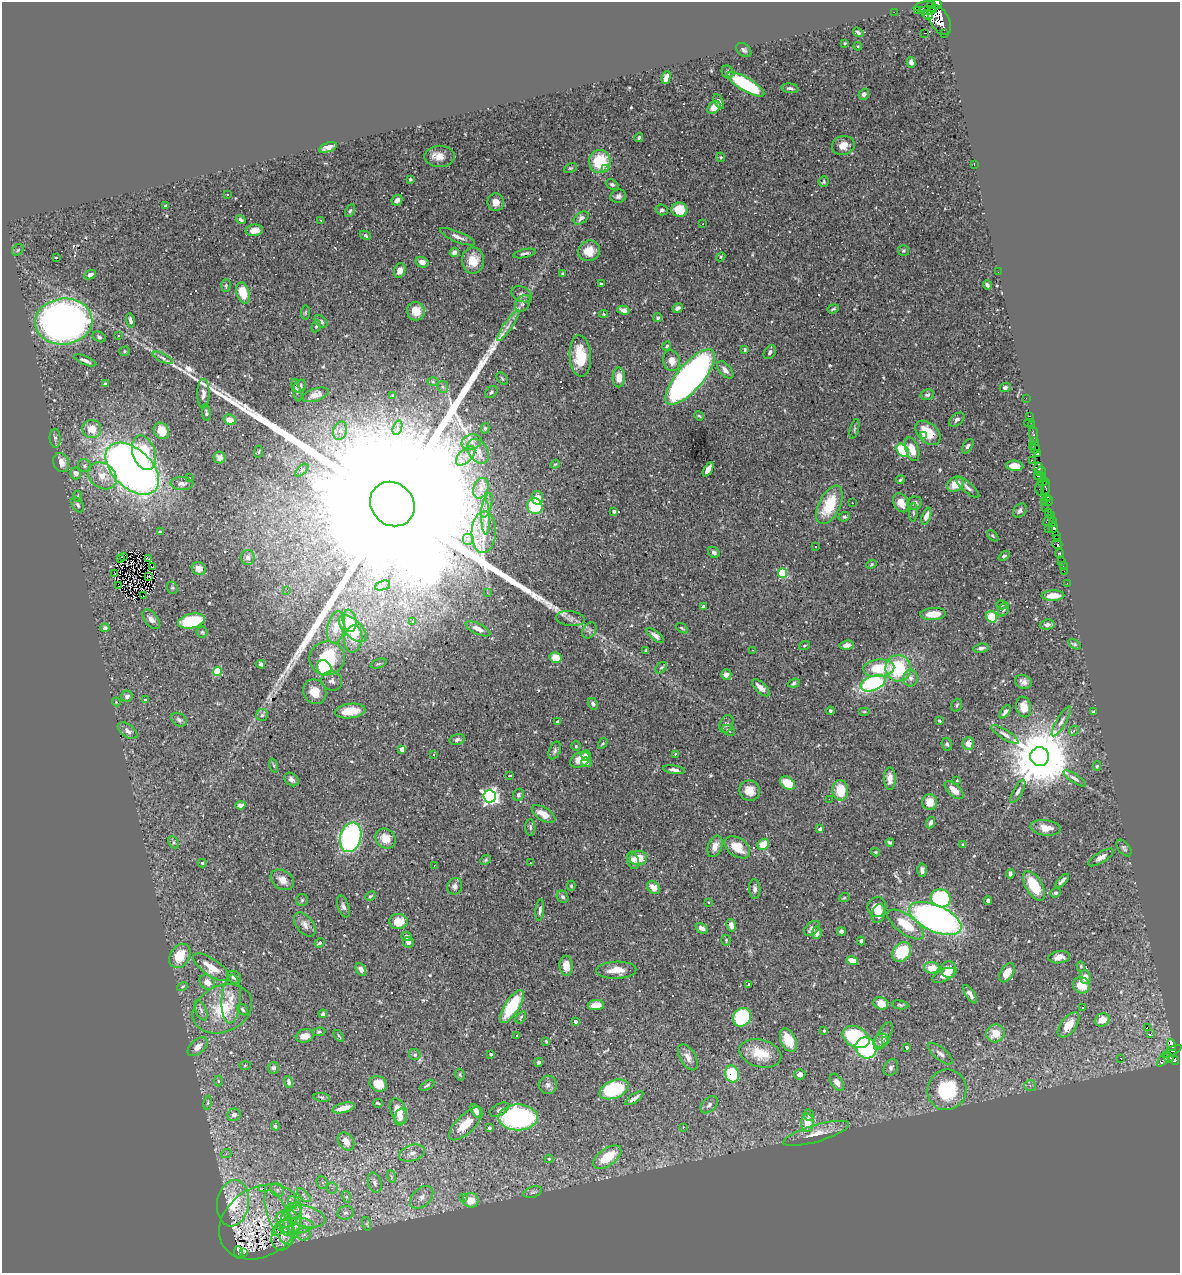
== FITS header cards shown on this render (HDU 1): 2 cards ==
NAXIS1  =                 1178
NAXIS2  =                 1271

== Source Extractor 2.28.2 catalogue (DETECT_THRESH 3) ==
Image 1178 x 1271 px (HDU 1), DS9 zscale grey, 1 PNG px = 1 image px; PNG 1182 x 1275 px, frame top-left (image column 1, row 1271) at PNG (2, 2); each listed source drawn as its Kron ellipse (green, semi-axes under 4 px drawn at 4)
Background 0.459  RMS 0.011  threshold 0.0325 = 3 sigma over >= 5 px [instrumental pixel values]
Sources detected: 582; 6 with non-positive FLUX_AUTO (blend fragments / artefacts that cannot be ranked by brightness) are neither listed nor drawn; of the other 576, the 500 brightest by FLUX_AUTO listed and drawn (76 fainter detections omitted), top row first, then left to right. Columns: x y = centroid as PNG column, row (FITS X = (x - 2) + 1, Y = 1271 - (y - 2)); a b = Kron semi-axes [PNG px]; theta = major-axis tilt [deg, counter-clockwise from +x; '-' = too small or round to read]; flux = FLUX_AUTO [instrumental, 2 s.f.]
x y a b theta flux
937 4 5 4 - 820
925 6 11 5 12 850
932 6 6 3 -73 270
917 10 2 2 - 4900
927 10 9 3 1 1100
894 12 2 2 - 4.9
928 15 5 4 - 830
939 20 17 9 -60 6000
858 32 5 3 - 1.6
924 33 3 2 - 0.77
945 34 3 2 - 100
845 43 3 3 - 0.91
858 46 4 4 - 0.76
744 50 9 5 -41 1.8
911 62 5 4 - 2.3
728 72 7 5 -63 1.8
666 78 7 4 74 4.7
746 84 21 6 -31 67
790 88 8 5 -7 2.2
864 94 5 5 - 3
719 101 8 4 -60 2.3
714 107 7 5 40 6.9
639 138 4 4 - 1.4
843 145 11 9 15 7.3
328 147 9 4 19 4.1
440 156 15 10 1 7.8
721 157 5 4 - 1.1
600 162 11 11 - 32
974 164 3 2 - 1.8
570 168 7 4 26 1
606 169 3 3 - 2.1
410 179 3 3 - 0.96
824 182 5 5 - 1.1
612 184 6 5 - 1.7
228 195 3 3 - 1.3
618 196 8 6 15 2.4
397 200 6 4 45 2.4
496 202 9 8 - 5.6
165 206 3 3 - 0.94
662 210 6 5 - 1.6
679 210 8 7 - 17
350 211 7 4 62 1.1
581 218 8 5 35 2.7
241 220 5 3 - 1.4
321 220 3 2 - 1.2
703 224 3 2 - 0.79
254 230 9 5 7 5.6
365 235 6 4 -28 1.3
458 237 19 5 -22 4.1
18 250 6 5 - 1.1
589 251 11 10 - 12
903 251 5 5 - 1.2
454 252 5 4 - 3.4
524 253 11 4 12 1.8
56 257 4 3 - 1.7
721 257 5 4 - 0.76
473 260 13 11 -89 13
422 262 7 5 -17 4.3
400 270 7 5 72 4.6
998 272 2 2 - 2.4
562 273 3 3 - 0.83
90 275 6 4 27 3.1
601 284 3 3 - 0.78
987 285 4 3 - 1.6
226 286 6 5 - 1.3
243 293 11 6 -74 17
522 294 10 7 -26 2.9
523 303 9 6 52 2.9
678 308 5 4 - 2.4
833 309 6 3 19 1.1
623 310 6 4 -15 3.7
416 311 9 9 - 10
305 313 7 4 83 1
604 314 4 4 - 0.83
658 318 5 4 - 1.3
130 320 7 3 -77 2.1
64 321 28 23 6 490
321 321 7 5 -42 2.2
316 326 6 4 69 1.1
508 326 18 4 55 4.1
118 335 3 3 - 1.7
99 337 7 5 -30 1.4
667 346 4 3 - 1.2
745 349 4 3 - 1.1
124 351 5 5 - 1.2
770 352 7 5 55 2
580 356 21 10 -86 24
163 358 11 4 -27 2
85 360 12 4 -22 2.5
671 361 10 8 -75 7
725 370 10 5 -49 4
619 377 10 6 89 6.7
690 377 35 13 50 520
502 379 7 4 -51 1.2
433 382 5 3 - 0.74
105 384 3 3 - 0.94
300 386 7 5 58 2.5
443 387 6 5 - 1.5
1005 388 5 4 - 2.2
297 390 11 4 -77 1.6
491 392 7 5 40 1.7
203 394 15 6 90 3
315 395 13 6 19 4.6
927 395 7 5 13 1.8
393 396 3 3 - 1.3
1026 398 2 2 - 4.1
206 413 8 4 -83 1.5
699 416 5 4 - 0.83
1029 416 3 2 - 12
230 420 6 5 - 8.2
957 420 9 5 39 2.1
1029 422 6 2 0 18
1031 426 4 3 - 24
397 428 7 4 71 2.3
485 428 5 4 - 1.3
92 429 9 9 - 10
854 429 10 3 75 1.1
161 431 9 7 -57 10
340 431 9 7 75 3.9
928 433 15 9 -43 18
1034 435 8 4 -83 56
923 436 3 3 - 2.2
55 438 9 5 -88 1.9
471 442 10 7 15 3.9
1034 442 4 3 - 320
968 446 8 4 58 2.1
1032 446 4 3 - 40
912 449 12 6 -70 9.6
1035 449 4 2 - 33
903 450 7 5 -52 43
478 451 13 9 -55 6.5
259 452 6 3 81 0.78
144 453 18 11 -72 33
1037 453 4 3 - 390
466 456 12 6 45 5.1
219 458 6 5 - 5.5
1032 460 2 2 - 5.1
61 463 10 7 -71 5.7
555 464 5 4 - 0.77
85 466 7 6 - 1.9
1015 466 8 5 -5 9.2
1038 468 5 4 - 310
132 469 32 19 -43 520
708 469 8 4 60 5.6
302 470 8 4 45 1.6
1040 472 5 3 - 170
76 473 6 5 - 4.9
102 476 15 12 -36 11
1040 476 6 4 -11 310
190 478 3 2 - 0.86
900 480 4 3 - 1.1
1042 482 5 3 - 220
182 483 11 6 -2 2.8
956 484 9 7 34 12
968 487 15 5 -40 3.1
481 488 10 7 70 4.2
1040 489 7 4 89 370
1046 489 9 4 82 170
78 496 5 3 - 0.83
537 498 7 6 - 5.3
1046 498 4 3 - 110
1049 501 5 3 - 110
1044 502 4 3 - 130
852 503 3 2 - 1.3
901 503 10 7 -61 7.6
915 503 7 6 - 2.5
392 504 23 21 -45 220000
78 505 8 5 -60 2.1
487 505 13 4 74 2.5
829 505 21 10 64 28
535 506 8 7 - 32
1046 509 2 2 - 6.3
1020 510 8 6 49 1.8
614 511 4 3 - 1.4
914 512 9 4 86 1.2
1049 512 3 2 - 67
1052 515 3 3 - 220
926 516 9 4 71 4.9
486 517 17 4 -89 3.6
844 517 6 4 23 1.5
1048 521 6 3 50 190
1053 521 5 2 - 13
1048 528 2 2 - 5.3
1053 528 5 3 - 30
160 532 3 3 - 0.84
484 532 21 12 86 9.5
1056 535 2 2 - 14
993 536 7 3 -45 0.93
1057 538 3 3 - 13
468 539 6 6 - 2.1
1057 544 5 4 - 450
816 547 3 2 - 1.5
714 552 6 5 - 1.8
1059 553 4 3 - 67
123 556 4 2 - 2400
1004 556 6 4 40 1.5
248 557 7 7 - 2.2
120 558 3 2 - 4800
149 559 4 2 - 0.91
1062 561 3 3 - 19
871 564 5 4 - 0.87
1063 566 2 2 - 3.7
153 567 3 2 - 0.79
199 568 7 6 - 3.5
1064 571 2 2 - 8
783 573 5 4 - 50
115 574 3 2 - 0.85
149 576 3 2 - 0.72
1067 583 2 2 - 3.7
383 585 8 4 19 2.1
119 586 3 2 - 0.79
172 588 6 5 - 1.2
287 590 2 2 - 2.1
487 593 3 3 - 0.91
143 596 3 2 - 470
1053 596 11 5 3 8.8
1002 605 5 4 - 1
703 607 3 3 - 2.7
1003 610 7 5 58 1.5
933 614 13 6 4 12
992 617 6 5 - 21
570 618 14 7 -7 3.7
151 619 11 6 -51 3.6
191 621 14 7 13 42
350 621 11 7 -81 8.2
413 621 3 3 - 1
1047 625 7 5 6 2.6
336 627 16 8 78 9
105 628 4 3 - 1.6
353 628 17 8 -43 24
682 628 7 3 -33 0.87
478 629 13 5 -25 5.5
589 630 9 6 56 1.9
202 632 5 5 - 1.1
655 636 10 4 -38 3.2
353 639 13 9 82 7.6
1074 644 7 4 -32 1.2
804 645 5 3 - 0.74
847 645 7 4 6 4
981 648 8 4 7 2.5
646 650 4 3 - 0.76
753 650 3 2 - 0.73
555 657 6 5 - 10
327 658 18 17 - 35
261 664 4 4 - 1.8
379 664 8 2 21 0.91
324 668 8 7 - 54
661 668 6 4 46 1.4
879 668 16 9 4 25
898 668 13 13 - 45
217 672 4 4 - 36
726 674 5 5 - 3.6
910 678 8 7 - 3.7
332 681 10 9 - 3.2
1023 682 8 6 -23 3.1
794 683 6 4 20 1.2
873 683 13 7 22 92
761 688 11 5 -42 5.5
315 692 13 11 -60 11
127 696 6 5 - 2.5
145 700 3 3 - 0.99
116 702 4 3 - 0.77
593 704 6 5 - 2
957 705 6 5 - 1.3
1024 707 10 7 -80 8.7
350 711 15 7 6 18
830 711 4 3 - 1.3
864 711 6 4 0 0.94
1005 712 7 4 51 2.3
1094 712 4 3 - 1.7
262 715 6 6 - 1.7
179 720 8 6 -34 2.1
939 721 4 3 - 0.88
1061 721 17 5 59 3.4
557 722 4 3 - 1
726 724 9 6 64 2.7
729 730 6 5 - 1.7
128 731 11 6 -36 3.6
1074 731 5 4 - 1.2
1005 734 16 4 -32 3.3
457 739 8 5 14 2.4
603 743 6 3 57 0.83
968 743 6 5 - 6.2
947 744 6 5 - 1.5
576 746 4 4 - 0.94
402 749 4 4 - 7.2
555 751 9 5 67 1.9
675 754 3 2 - 0.92
434 755 3 2 - 1
586 755 5 4 - 3.2
1040 756 9 9 - 7200
580 760 10 7 33 10
586 762 5 5 - 4
274 766 7 3 -71 0.98
1097 766 5 4 - 0.91
674 770 11 4 -8 2.8
509 776 4 2 - 1
1075 778 13 4 -33 2.4
291 779 8 6 -38 3
890 779 11 6 -90 5.8
957 780 3 3 - 0.73
788 783 8 6 -35 15
840 790 10 8 -85 16
954 790 11 6 -43 7.1
750 791 11 9 -36 8.3
1018 791 13 4 61 2.3
518 795 6 5 - 1.5
490 796 6 6 - 270
829 799 2 2 - 1
930 802 8 7 - 9.5
240 805 5 4 - 3.7
544 814 13 6 -31 8.2
931 822 6 4 67 2.2
530 827 8 5 -87 1.5
1046 828 15 7 -7 8.4
820 829 4 3 - 3.1
351 837 15 10 75 130
385 838 11 9 -39 9
174 842 6 5 - 1.3
890 842 4 3 - 1.5
763 844 6 5 - 13
963 845 4 4 - 1.1
715 846 11 7 69 5.6
737 847 14 9 -35 14
1124 848 10 5 -50 1.7
875 852 4 3 - 1
1101 857 14 5 32 3.9
639 858 8 7 - 12
486 860 6 4 42 1
633 860 9 5 -72 4.3
202 863 4 4 - 1.1
530 863 3 2 - 1.2
434 865 3 2 - 1.2
922 870 6 5 - 3.1
1010 874 4 3 - 2.5
282 880 12 9 -33 6.3
1062 881 9 3 46 2.2
455 886 8 7 - 3.4
571 886 5 4 - 0.89
1034 886 16 8 -59 24
653 887 7 5 -49 6.5
755 889 10 5 -87 2.4
1055 893 5 4 - 1.2
370 896 6 3 27 1
562 897 6 5 - 2.3
844 898 5 3 - 0.75
941 898 10 9 - 85
302 900 6 6 - 1.3
988 901 4 3 - 2.1
708 902 3 3 - 1.9
343 906 11 5 -71 2.3
877 907 10 9 - 9.1
540 910 11 4 85 2.2
878 913 10 6 73 7.1
935 918 28 13 -24 340
398 921 9 7 0 11
906 924 21 9 -37 21
305 925 14 8 -52 4.1
731 925 6 4 -79 3.5
702 928 6 4 -30 3.3
812 928 9 6 41 3
841 932 4 4 - 2.5
817 933 6 5 - 3.8
407 936 5 4 - 1.5
726 940 5 4 - 0.96
861 941 4 3 - 1.2
408 942 5 5 - 2.8
319 943 5 3 - 0.97
902 952 11 8 46 32
180 956 13 9 59 16
1059 957 11 6 7 5
852 961 6 4 -15 6.4
566 966 10 6 -87 6.3
1081 966 5 4 - 0.9
211 967 21 8 -34 13
932 968 7 5 -3 9.9
949 969 8 7 - 9.4
361 970 7 5 -62 3.4
616 970 20 8 2 11
1007 973 11 6 58 9.2
944 975 12 6 25 5.8
234 977 7 6 - 2.6
1085 977 7 5 -87 5.3
207 982 8 7 - 6.4
749 985 4 3 - 1.1
1081 985 9 8 - 11
182 986 5 4 - 0.92
970 994 10 4 -56 3.5
231 999 24 9 86 11
881 1003 7 6 - 8.1
596 1005 8 5 5 13
900 1005 8 4 -9 1.2
512 1006 19 7 57 39
1082 1007 3 2 - 0.92
222 1009 31 23 24 35
201 1010 10 5 -66 2.4
243 1010 6 4 -47 1.4
323 1014 4 4 - 2.1
521 1017 7 3 55 0.87
742 1017 10 8 47 55
1102 1020 8 6 23 8.5
575 1021 3 3 - 2.7
1068 1025 15 7 52 11
1147 1027 3 2 - 120
824 1031 3 3 - 0.84
319 1032 6 4 8 1
995 1033 9 8 - 12
1151 1033 3 3 - 200
305 1036 9 6 13 6.2
339 1036 6 3 -53 0.84
517 1036 3 3 - 0.79
883 1036 15 6 62 4.1
856 1037 14 10 -26 57
788 1040 12 7 -66 12
546 1041 4 3 - 0.8
881 1041 8 6 41 2.7
886 1041 3 3 - 0.9
1171 1045 6 3 -74 110
198 1047 12 7 41 5.5
907 1047 3 3 - 1.6
866 1048 11 10 - 85
1172 1051 11 4 28 210
760 1053 21 14 -15 17
491 1054 4 3 - 0.89
940 1054 15 6 -40 3.7
415 1055 6 5 - 1.7
688 1057 14 8 -60 5.2
1169 1057 5 4 - 310
1121 1058 3 2 - 0.85
1164 1060 8 4 47 200
1174 1060 6 4 -36 420
539 1062 4 4 - 1.4
245 1065 5 4 - 0.76
273 1068 6 5 - 2.3
891 1068 9 6 60 2.5
732 1074 8 6 -74 37
800 1074 5 5 - 3.7
460 1075 6 4 -75 1.1
218 1081 5 3 - 0.81
289 1082 6 4 -73 2
837 1082 10 6 -57 4.5
378 1084 9 7 -34 8.5
427 1085 8 3 30 1.2
548 1085 9 9 - 3.4
1030 1086 6 5 - 1.5
614 1089 15 9 22 61
947 1090 20 19 - 46
322 1097 8 4 -8 1.4
634 1098 10 3 35 3.7
208 1103 7 3 81 1.1
378 1103 4 3 - 1.1
709 1105 10 6 44 2.3
343 1108 11 5 14 7.2
500 1110 10 6 29 2.4
398 1111 13 8 -69 13
476 1111 7 4 -62 5
234 1115 6 6 - 3.7
809 1115 6 5 - 1.5
400 1117 9 6 74 3.7
518 1117 20 13 0 150
807 1123 9 6 87 12
466 1124 21 9 45 17
275 1126 4 4 - 1.9
683 1127 3 2 - 1.5
489 1128 3 3 - 1.2
816 1133 34 8 16 11
346 1141 10 7 -53 6.2
412 1153 13 8 18 4.5
226 1154 5 3 - 0.95
607 1157 16 8 35 24
549 1159 4 4 - 0.76
391 1176 6 4 -71 1.2
375 1182 10 6 -73 2.7
322 1183 7 5 -68 1.8
263 1188 3 2 - 190
332 1188 5 5 - 1.4
277 1190 7 6 - 2.2
533 1192 9 5 17 2
304 1195 9 3 -46 1.6
347 1197 6 4 -72 1.1
422 1197 13 9 43 4.8
463 1197 3 2 - 2.1
471 1200 8 7 - 11
292 1202 6 4 -72 1.7
233 1203 23 16 82 27
293 1211 9 8 - 5
345 1213 8 7 - 2.7
306 1216 19 10 -14 14
279 1217 29 10 -68 14
287 1218 11 9 11 4.2
295 1220 18 6 86 6.6
261 1222 44 34 34 31
287 1224 12 6 -86 3.8
367 1224 7 4 -72 1.3
295 1226 19 8 2 8.5
278 1229 8 5 54 1.5
304 1234 6 6 - 2.6
283 1235 16 11 71 5.7
238 1253 6 4 -86 37
244 1253 3 3 - 1.4
At the frame edge (FLAGS 8, measured only in part): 1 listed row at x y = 937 4
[76 fainter detections neither listed nor drawn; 6 non-positive-flux detections neither listed nor drawn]